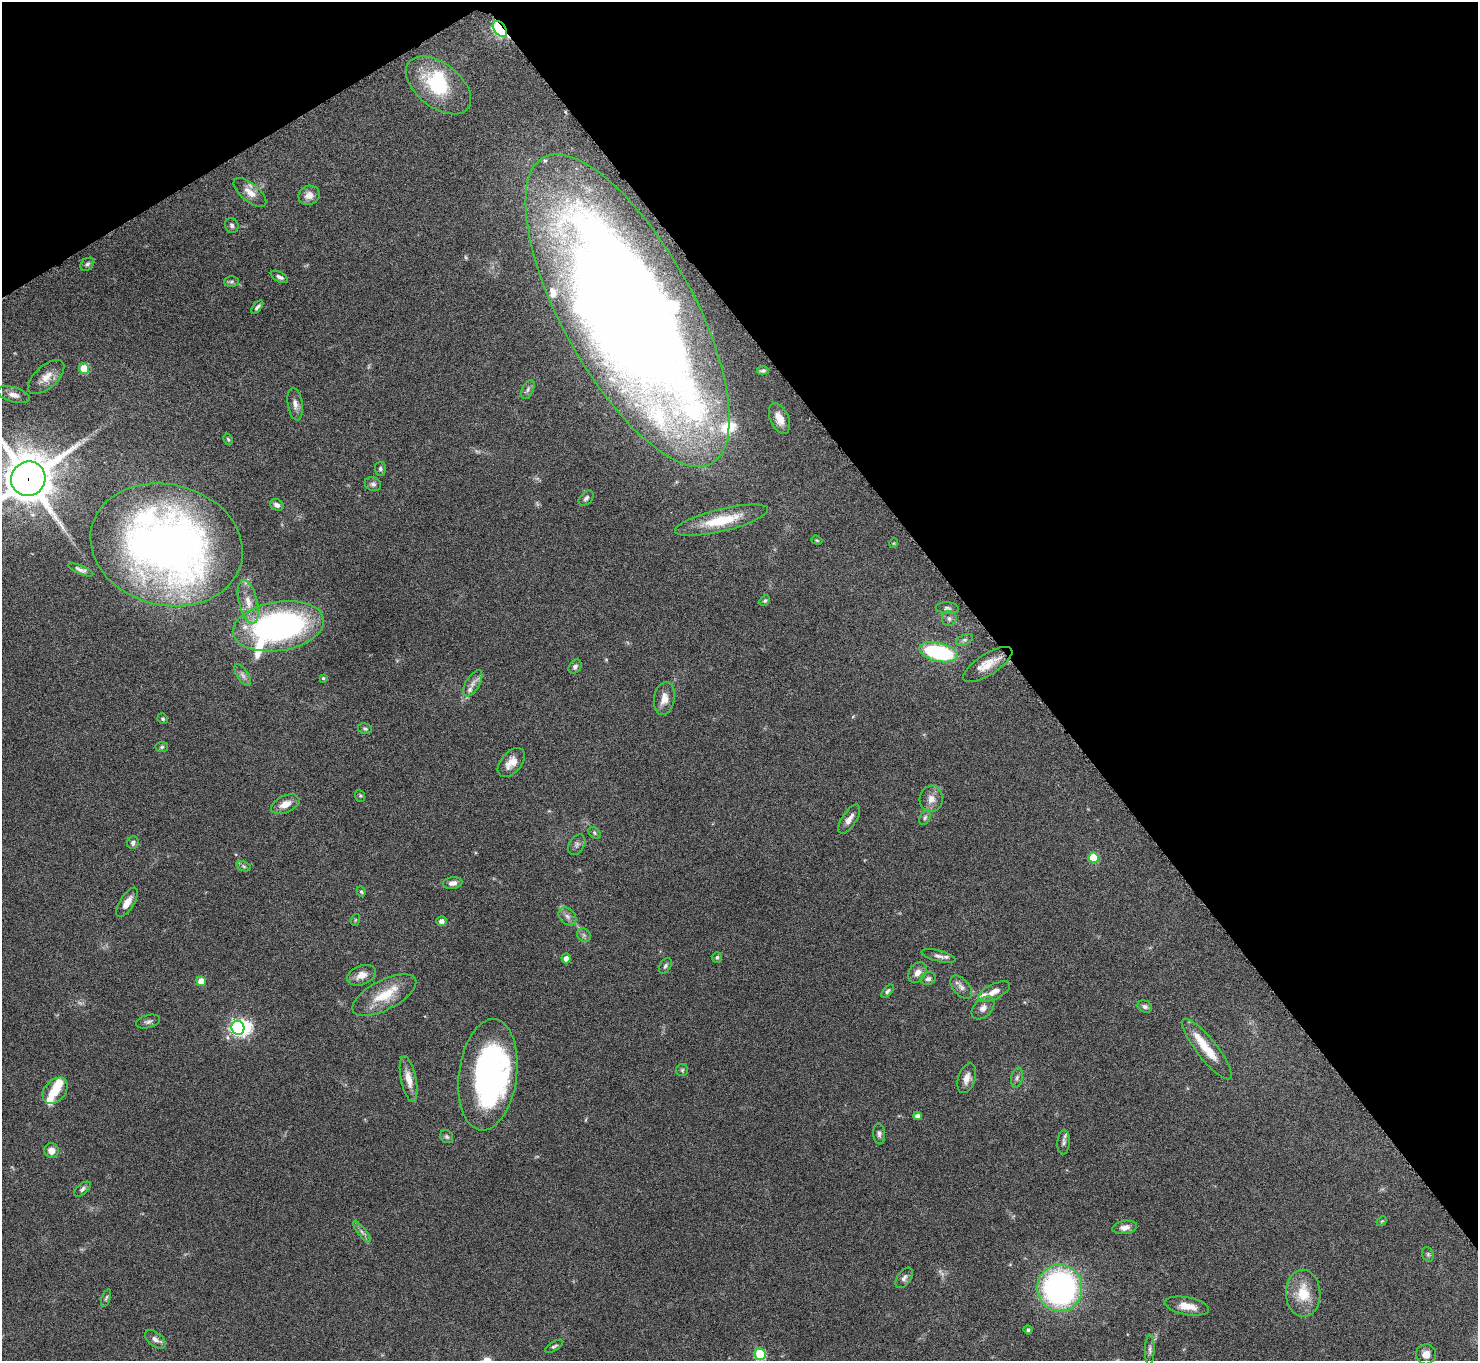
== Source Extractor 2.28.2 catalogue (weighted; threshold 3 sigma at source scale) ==
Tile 3 of 4 x 4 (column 3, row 1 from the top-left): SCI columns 2956-4431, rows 4244-5602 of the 5914 x 5909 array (HDU 1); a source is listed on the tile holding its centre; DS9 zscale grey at full resolution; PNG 1480 x 1363 px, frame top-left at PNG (2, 2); each listed source drawn as its Kron ellipse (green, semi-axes under 4 px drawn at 4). Shown black and unused: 34% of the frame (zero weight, under 4 of 8 exposures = <1% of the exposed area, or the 3 px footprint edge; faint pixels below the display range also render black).
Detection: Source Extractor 2.28.2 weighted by HDU 2 'WHT'; one run over the whole footprint, this tile lists its part. Background 0.0778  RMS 0.0044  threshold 0.0181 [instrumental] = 3 sigma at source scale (4.09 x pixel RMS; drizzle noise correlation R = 1.36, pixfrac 0.8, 0.05/0.05 arcsec/px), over >= 5 px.
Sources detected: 124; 3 too faint to see at this stretch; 5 inside a brighter object's white glare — neither listed nor drawn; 10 inside a brighter listed object's ellipse — not listed separately; the other 106 listed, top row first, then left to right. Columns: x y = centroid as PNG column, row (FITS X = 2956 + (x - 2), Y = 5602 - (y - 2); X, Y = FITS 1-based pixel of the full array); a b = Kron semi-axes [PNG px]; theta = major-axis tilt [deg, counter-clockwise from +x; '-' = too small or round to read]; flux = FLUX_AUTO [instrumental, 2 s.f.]
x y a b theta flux
500 29 9 5 -53 80
438 85 37 22 -38 27
250 192 20 9 -40 4.4
309 195 11 9 22 3
232 225 8 6 -64 1.2
87 264 7 5 38 0.94
279 277 9 5 -28 1.2
231 282 7 5 0 0.84
257 307 8 4 49 1.1
627 310 174 65 -61 960
84 369 5 5 - 13
763 371 6 4 3 0.68
46 377 22 11 42 4.6
528 389 10 6 64 1.4
14 395 17 7 -16 2.7
295 404 16 7 -81 2.4
779 418 16 9 -66 4.6
228 439 6 4 -63 0.52
380 469 7 5 -86 0.82
28 479 17 17 - 2100
373 484 8 7 - 1.3
586 498 8 6 45 1.3
277 505 7 5 -28 1.5
722 520 48 11 14 16
817 540 6 4 -21 0.47
894 543 5 3 - 0.32
167 545 77 60 -14 230
81 570 13 4 -23 1.4
765 601 6 4 47 0.58
248 602 22 9 -76 5.7
947 608 12 6 -5 1.1
949 618 7 7 - 1.2
278 626 46 24 9 120
964 640 9 5 26 1
939 652 19 9 -13 37
988 665 28 10 33 6.6
575 667 7 6 - 1.1
243 675 12 5 -56 1.6
323 678 3 3 - 0.55
473 683 14 7 59 2.2
664 699 17 10 81 4.2
163 719 5 5 - 0.62
365 729 7 5 -11 0.77
162 747 6 5 - 0.75
511 763 17 10 48 4.5
360 796 6 5 - 0.56
931 799 13 11 87 3.5
285 804 15 8 24 4.3
925 818 8 5 63 0.94
849 819 17 7 57 2.8
594 833 7 5 -43 0.65
133 843 6 6 - 1.2
577 845 11 7 59 1.5
1093 858 5 5 - 15
244 866 7 4 -20 0.72
453 883 10 6 6 2.2
361 891 5 4 - 0.67
127 902 16 7 58 3.7
567 916 10 7 -45 1.8
355 920 6 3 71 0.39
441 921 5 5 - 1.8
584 935 7 6 - 1.1
938 956 17 5 -15 2
717 957 5 5 - 0.74
566 958 5 4 - 2.3
665 966 8 5 58 0.91
917 973 11 8 57 2.7
361 975 15 9 20 3.8
928 979 8 6 13 1.3
201 981 5 4 - 6.2
961 987 14 8 -49 2.2
888 991 8 4 48 0.87
994 992 17 7 26 3.4
384 995 35 15 27 13
1145 1007 7 5 -23 1.2
983 1008 13 9 45 2.6
148 1021 12 6 15 1.3
238 1028 7 6 - 100
1207 1049 38 10 -51 9.7
682 1070 6 6 - 0.76
488 1075 56 29 83 110
967 1078 15 8 72 2.9
1017 1078 10 5 78 1.3
409 1079 23 7 -78 4.7
55 1091 15 10 49 6.4
917 1116 4 4 - 2.1
879 1134 10 5 -85 1.2
447 1137 7 6 - 0.86
1064 1142 12 6 87 1.4
51 1151 7 7 - 3.2
82 1189 10 5 40 1.1
1382 1221 6 4 43 0.44
1125 1227 12 6 8 2.1
362 1232 13 4 -52 1.4
1428 1254 7 5 -70 0.86
904 1278 11 6 54 1.5
1060 1288 23 22 - 120
1303 1293 23 17 -88 11
106 1298 9 4 69 0.67
1187 1306 22 8 -10 5.9
1028 1330 4 4 - 0.93
155 1339 12 7 -39 2
554 1346 10 4 32 0.9
1150 1350 15 5 88 1.3
760 1354 6 5 - 28
1426 1354 10 10 - 3.1
Overlapping masked pixels (flux is a lower limit): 3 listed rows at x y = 500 29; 627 310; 28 479
Isophote crosses this tile's border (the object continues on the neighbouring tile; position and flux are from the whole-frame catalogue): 1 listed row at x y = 28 479